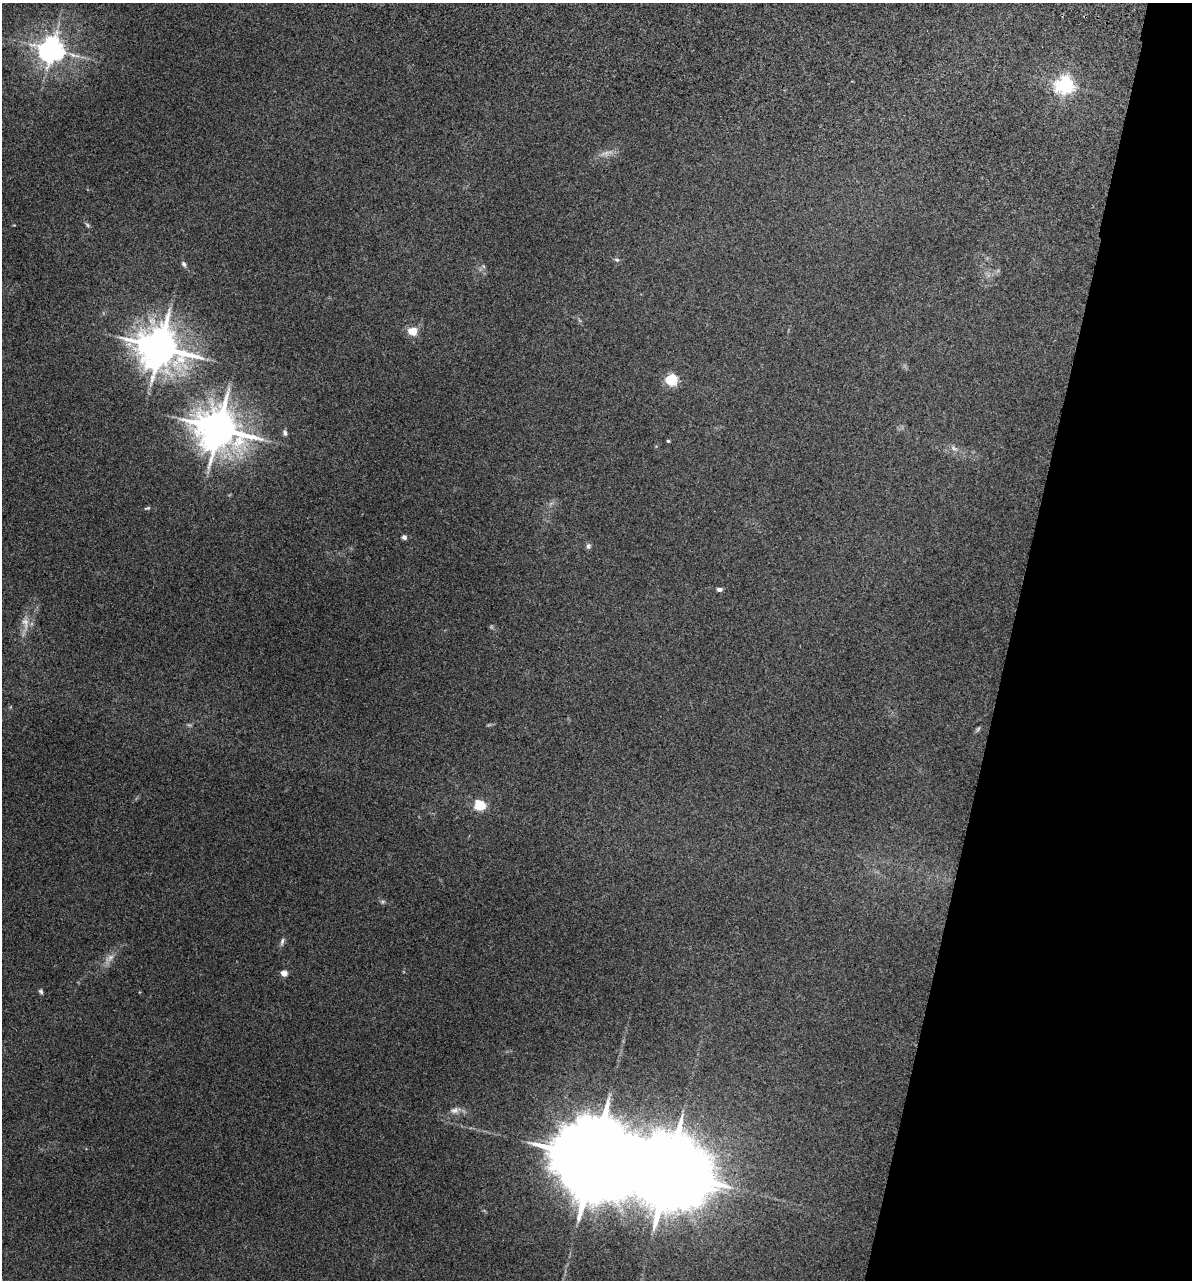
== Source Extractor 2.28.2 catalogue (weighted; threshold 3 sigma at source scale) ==
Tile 8 of 4 x 4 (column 4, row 2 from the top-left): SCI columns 3925-5114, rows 2948-4225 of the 5353 x 5896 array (HDU 1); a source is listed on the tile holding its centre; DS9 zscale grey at full resolution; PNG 1194 x 1282 px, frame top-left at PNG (2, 3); no overlay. Shown black and unused: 15% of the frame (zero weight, under 3 of 5 exposures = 17% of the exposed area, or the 3 px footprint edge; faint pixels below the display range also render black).
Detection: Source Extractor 2.28.2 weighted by HDU 2 'WHT'; one run over the whole footprint, this tile lists its part. Background 0.0739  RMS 0.0068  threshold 0.0305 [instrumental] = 3 sigma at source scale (4.5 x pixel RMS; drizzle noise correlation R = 1.50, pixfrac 1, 0.05/0.05 arcsec/px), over >= 5 px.
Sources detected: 27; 2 too faint to see at this stretch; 1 inside a brighter object's white glare — not listed; the other 24 listed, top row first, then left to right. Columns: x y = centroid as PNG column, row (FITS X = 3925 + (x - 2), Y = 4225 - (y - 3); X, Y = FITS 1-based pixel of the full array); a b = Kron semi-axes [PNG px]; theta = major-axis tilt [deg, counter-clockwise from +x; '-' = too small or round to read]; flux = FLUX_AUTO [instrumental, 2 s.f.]
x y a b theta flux
52 49 8 7 - 750
1065 85 6 6 - 280
87 225 7 5 -59 1.2
617 260 7 5 -17 1.2
184 264 7 5 -61 1.5
413 331 5 5 - 23
160 347 12 11 - 2200
671 380 5 5 - 85
219 428 12 11 - 2300
285 433 8 6 -75 1.7
668 441 4 3 - 0.75
954 448 9 5 -24 2.1
147 508 10 3 9 0.94
404 537 5 5 - 2.1
588 546 8 6 79 1.6
719 589 6 4 -7 2.1
978 729 8 4 53 1.1
480 805 10 9 - 15
282 941 11 5 75 1.9
110 957 12 7 54 4
284 973 4 4 - 9.9
41 991 7 4 -51 1.2
455 1110 12 8 14 3.5
594 1159 26 19 -20 15000